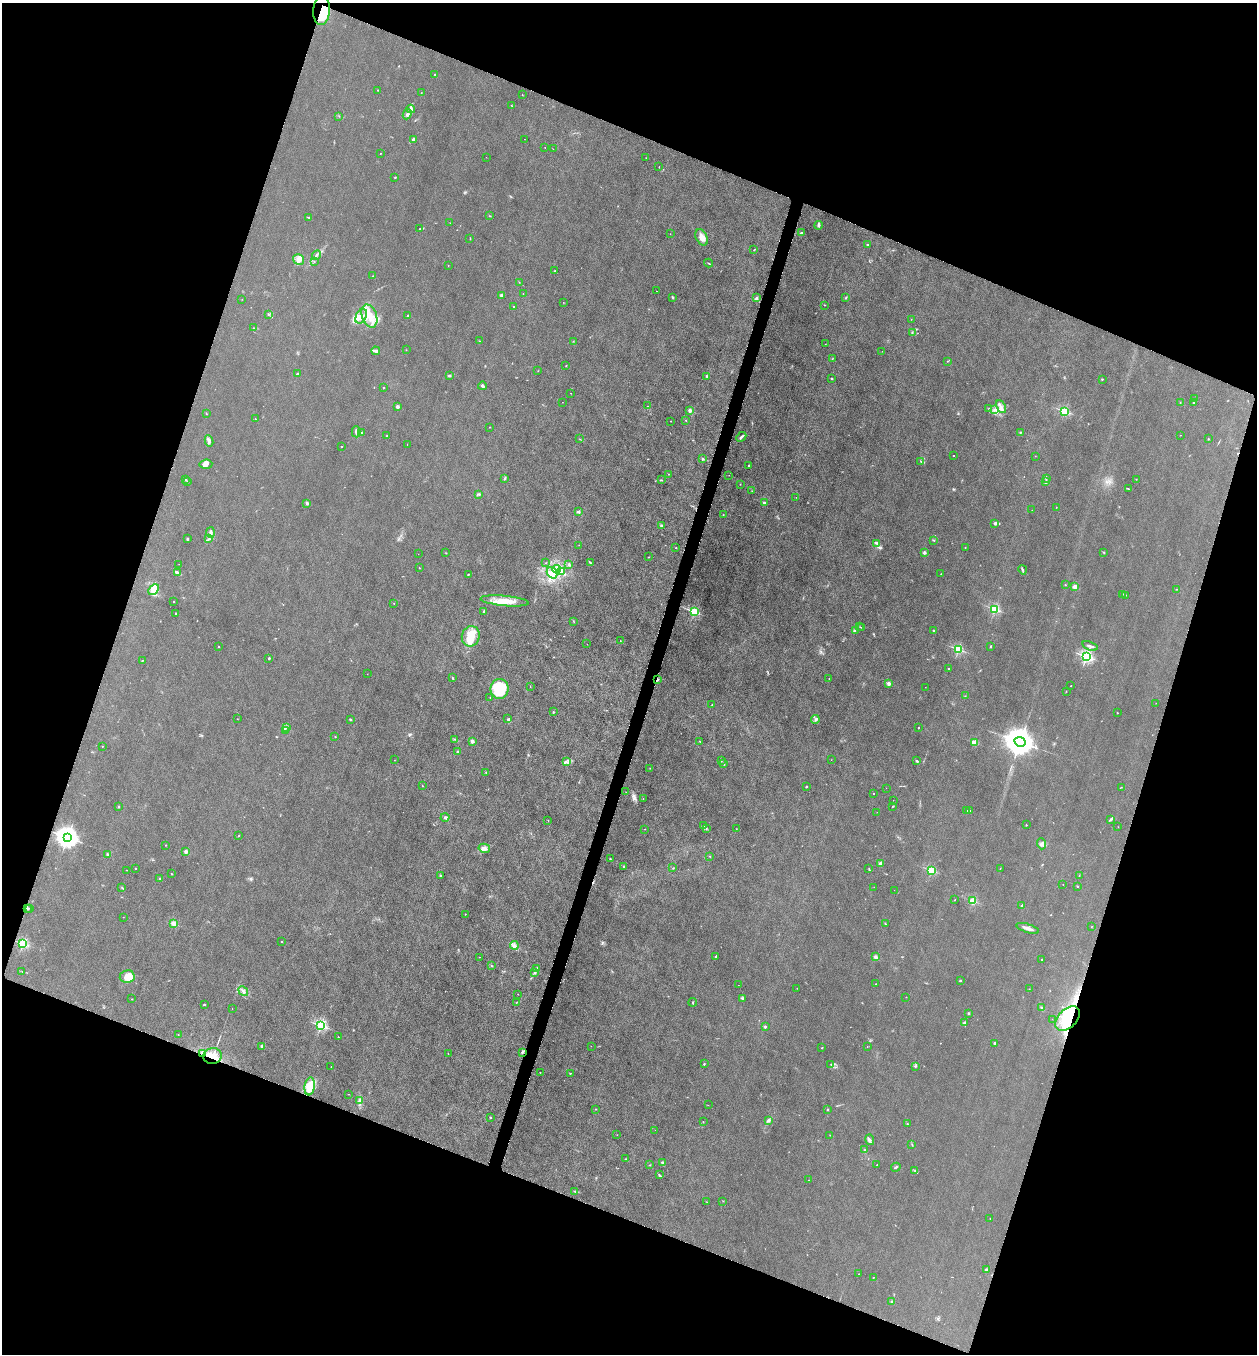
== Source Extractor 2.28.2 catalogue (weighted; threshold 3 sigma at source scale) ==
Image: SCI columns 141-5159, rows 5-5409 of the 5429 x 5413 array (HDU 1 of 3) = the unmasked area's bounding box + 8 px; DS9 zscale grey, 4 x 4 block average (1 PNG px = mean of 4 x 4 image px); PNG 1259 x 1356 px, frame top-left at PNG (2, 3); each listed source drawn as its Kron ellipse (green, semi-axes under 4 px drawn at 4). Shown black and unused: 40% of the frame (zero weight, under 4 of 8 exposures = <1% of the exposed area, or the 3 px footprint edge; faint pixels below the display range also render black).
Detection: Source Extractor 2.28.2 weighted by HDU 2 'WHT'. Background 0.0481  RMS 0.0055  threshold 0.0225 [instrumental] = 3 sigma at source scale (4.09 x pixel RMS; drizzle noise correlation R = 1.36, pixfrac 0.8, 0.05/0.05 arcsec/px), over >= 5 px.
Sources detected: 413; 2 too faint to see at this stretch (4 x 4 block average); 4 inside a brighter object's white glare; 3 cosmic-ray / hot-pixel residue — neither listed nor drawn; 11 coinciding with a brighter row at this scale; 32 inside a brighter listed object's ellipse — not listed separately; the other 361 listed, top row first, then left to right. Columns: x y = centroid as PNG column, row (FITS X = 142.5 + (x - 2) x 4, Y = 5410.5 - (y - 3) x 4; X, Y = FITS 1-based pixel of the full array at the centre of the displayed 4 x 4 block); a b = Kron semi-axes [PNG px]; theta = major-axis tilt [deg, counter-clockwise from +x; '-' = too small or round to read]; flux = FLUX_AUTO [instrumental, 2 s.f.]
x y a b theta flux
322 10 14 8 86 42
435 74 2 2 - 2.2
378 90 2 2 - 3.3
421 93 2 2 - 0.72
522 95 2 2 - 1.1
511 105 2 2 - 1.1
411 109 4 3 - 7.2
407 114 5 2 - 8.5
339 116 2 2 - 1.3
524 139 2 2 - 0.49
413 140 4 2 - 7.3
545 147 2 2 - 1.2
553 149 2 2 - 0.75
380 153 2 2 - 1.1
486 157 2 2 - 0.61
646 158 2 2 - 0.64
659 167 2 2 - 1.2
395 177 2 2 - 2.4
490 216 2 2 - 1.4
308 217 3 2 - 1.8
450 223 2 2 - 0.67
818 225 4 2 - 4.6
419 229 2 2 - 2.1
801 233 3 2 - 3.2
670 234 2 2 - 0.69
702 237 9 5 -64 19
470 238 2 2 - 1
867 244 2 2 - 7
754 250 2 2 - 1.5
316 255 5 2 - 5
299 259 6 5 - 14
314 262 2 2 - 1.1
708 263 4 2 - 2.7
448 265 2 2 - 0.74
555 271 3 2 - 2
373 276 2 2 - 1.4
519 282 2 2 - 0.89
656 291 2 2 - 0.86
523 294 2 2 - 0.86
502 295 3 3 - 6.1
672 297 3 2 - 2.2
846 297 2 2 - 2.6
757 298 4 2 - 4.1
242 299 2 2 - 0.72
563 302 2 2 - 0.71
824 305 2 2 - 1.6
514 307 3 2 - 3.3
268 314 2 2 - 1.9
408 315 2 2 - 5.4
361 316 8 5 60 27
369 316 12 7 -71 44
911 319 2 2 - 0.6
253 328 2 2 - 1.7
912 333 3 2 - 1.2
480 341 2 2 - 1.3
573 341 2 2 - 1.2
825 344 2 2 - 0.77
406 350 2 2 - 0.83
376 351 4 2 - 8.6
882 351 2 2 - 0.54
832 358 2 2 - 1
947 361 2 2 - 1.4
566 366 2 2 - 1.5
538 371 2 2 - 0.85
297 374 3 2 - 2.5
450 375 2 2 - 4.9
707 376 3 2 - 3.4
832 378 2 2 - 8.8
1102 379 2 2 - 5.4
482 386 4 3 - 7.2
383 388 2 2 - 2.3
571 393 2 2 - 0.73
1194 399 2 2 - 20
562 402 2 2 - 0.65
1180 402 2 2 - 1.4
1193 403 2 2 - 2.6
647 406 2 2 - 1.2
397 407 2 2 - 31
1001 407 7 3 -62 11
989 409 3 2 - 3
690 410 2 2 - 67
994 410 4 3 - 7.7
1065 411 2 2 - 340
206 413 2 2 - 1.3
255 419 2 2 - 1.1
686 420 3 2 - 1.4
670 421 2 2 - 0.84
490 427 2 2 - 1.3
356 432 5 2 - 6.3
362 432 2 2 - 4
1020 432 3 2 - 1.6
1181 435 2 2 - 0.58
387 436 2 2 - 2.9
741 437 5 2 - 6.2
579 439 2 2 - 0.75
1208 439 2 2 - 2
209 441 6 2 -81 6.4
407 445 2 2 - 0.47
341 446 2 2 - 4.5
953 455 2 2 - 4.5
1035 456 2 2 - 0.9
702 459 2 2 - 3.9
921 462 3 2 - 2.8
206 464 6 4 4 15
749 466 2 2 - 2.2
668 474 2 2 - 1.3
729 475 2 2 - 0.57
505 478 3 2 - 3.3
1046 478 2 2 - 1.6
185 479 3 2 - 1.4
1136 479 2 2 - 0.97
661 480 3 2 - 2.5
188 481 2 2 - 1.5
1046 482 2 2 - 9.3
740 484 2 2 - 0.89
1129 489 3 2 - 1.3
752 491 2 2 - 0.85
479 494 3 2 - 2.7
796 497 2 2 - 0.57
307 503 2 2 - 32
765 503 2 2 - 32
1056 507 2 2 - 0.67
1032 510 2 2 - 0.71
578 512 4 3 - 4.7
723 515 2 2 - 1
995 523 3 2 - 6.7
662 526 3 2 - 8
211 532 5 3 - 8.2
187 539 2 2 - 13
208 539 3 2 - 2.8
933 540 3 2 - 1.7
877 543 3 2 - 4.1
579 545 2 2 - 0.7
965 547 2 2 - 1.2
676 548 2 2 - 1.5
925 552 2 2 - 31
1104 552 2 2 - 2.1
446 553 2 2 - 4.3
418 554 2 2 - 0.49
648 557 2 2 - 1.7
590 562 4 2 - 3.7
546 563 2 2 - 0.75
179 564 2 2 - 0.7
569 565 2 2 - 2.4
419 568 2 2 - 1.5
557 569 4 4 - 12
1023 570 5 2 - 4.3
562 572 3 2 - 4.8
177 573 4 2 - 13
552 573 6 5 - 19
468 574 2 2 - 1.8
941 574 2 2 - 0.65
1065 585 2 2 - 3
1075 587 2 2 - 21
1177 589 2 2 - 1
154 590 6 4 46 36
1123 594 2 2 - 1.7
1126 595 2 2 - 0.97
174 601 2 2 - 3.1
505 601 24 5 -5 54
394 603 2 2 - 1.1
995 609 2 2 - 320
484 611 4 2 - 3.2
694 612 2 2 - 390
176 613 2 2 - 12
574 622 2 2 - 1.2
860 626 2 2 - 0.67
862 627 2 2 - 0.83
855 630 4 2 - 3
934 630 2 2 - 12
471 636 10 8 72 51
620 641 2 2 - 0.83
587 644 2 2 - 0.6
990 646 3 2 - 2.4
1090 646 8 2 -19 8
218 647 2 2 - 1.6
958 649 2 2 - 340
1086 656 2 2 - 680
269 658 2 2 - 10
142 660 2 2 - 1.3
948 668 2 2 - 5.4
367 674 2 2 - 0.6
452 678 3 2 - 2.5
657 679 4 2 - 3.7
829 679 2 2 - 1.5
889 683 2 2 - 49
530 686 2 2 - 0.82
1071 686 2 2 - 1.6
925 687 2 2 - 0.81
499 689 10 9 - 140
1066 691 2 2 - 1.2
965 696 2 2 - 0.83
490 697 2 2 - 1.2
1156 703 2 2 - 0.6
712 705 2 2 - 3.6
553 712 2 2 - 7.2
1117 713 2 2 - 4.5
237 719 2 2 - 0.76
350 719 2 2 - 4.7
508 719 3 2 - 1.9
815 720 4 2 - 4.4
918 727 2 2 - 2.9
287 728 2 2 - 2.2
286 730 3 2 - 2.9
335 737 2 2 - 4.2
455 739 2 2 - 1.9
472 741 2 2 - 37
700 741 4 2 - 1.2
974 742 2 2 - 130
1020 742 6 4 -28 7500
102 746 2 2 - 0.96
458 751 2 2 - 4
394 760 2 2 - 0.84
831 760 2 2 - 0.51
721 761 2 2 - 0.99
917 761 3 2 - 3.9
566 762 4 2 - 3.4
724 764 2 2 - 3.4
650 768 2 2 - 0.97
486 772 2 2 - 1.6
422 786 2 2 - 2.8
806 787 3 2 - 2
1121 787 2 2 - 1
886 788 2 2 - 0.41
626 792 2 2 - 0.6
874 793 2 2 - 1.9
643 799 2 2 - 0.91
893 800 2 2 - 0.69
893 806 2 2 - 1.7
118 807 2 2 - 1.6
966 810 2 2 - 2.2
970 810 2 2 - 1
877 812 2 2 - 0.5
445 817 4 3 - 7.5
1111 819 3 2 - 4.7
548 820 2 2 - 2.2
1026 825 2 2 - 4.8
703 826 2 2 - 1.2
1118 827 2 2 - 0.6
706 828 2 2 - 1.7
645 829 2 2 - 0.93
736 829 2 2 - 0.76
239 835 3 2 - 1.3
68 837 4 3 - 2700
1041 844 5 3 - 7.7
166 845 2 2 - 1.2
484 848 6 4 -10 10
186 852 2 2 - 67
107 854 2 2 - 12
710 856 2 2 - 1.8
610 859 2 2 - 3.2
880 863 2 2 - 42
624 866 2 2 - 4
135 868 2 2 - 3.2
673 868 2 2 - 1.9
1000 868 2 2 - 1
869 869 2 2 - 1.3
127 870 2 2 - 1.3
932 870 2 2 - 240
171 874 2 2 - 5
440 875 2 2 - 2.5
1079 876 2 2 - 0.99
160 879 3 2 - 5.4
1063 884 2 2 - 2.4
1077 886 2 2 - 1.3
122 887 2 2 - 1.7
874 887 2 2 - 0.43
894 890 2 2 - 0.44
955 900 2 2 - 1
973 901 2 2 - 190
1022 905 3 2 - 6.8
30 908 2 2 - 1.2
27 909 4 2 - 4.6
465 914 2 2 - 1.3
123 917 2 2 - 0.87
885 923 2 2 - 2.2
174 924 2 2 - 130
1091 927 2 2 - 0.91
1028 928 12 3 -18 16
281 942 2 2 - 3.9
23 944 2 2 - 410
514 945 4 3 - 7.8
716 956 3 2 - 2.6
479 957 2 2 - 0.8
876 957 2 2 - 59
1042 959 2 2 - 4.8
491 966 2 2 - 2
537 968 3 2 - 7
22 972 2 2 - 0.95
534 972 3 2 - 6.3
127 976 7 6 - 31
960 980 2 2 - 2.4
876 984 2 2 - 1.9
738 985 2 2 - 0.45
797 988 2 2 - 0.59
1029 989 2 2 - 0.91
243 991 5 2 - 7
518 994 2 2 - 0.58
906 997 2 2 - 1.5
742 998 4 3 - 5.3
132 999 2 2 - 3.1
517 1002 3 2 - 1.3
693 1002 4 2 - 1.9
204 1005 2 2 - 9.7
232 1008 2 2 - 0.91
1042 1008 3 2 - 2.7
969 1013 2 2 - 18
1052 1019 2 2 - 0.48
1067 1019 14 9 45 62
964 1022 3 2 - 4.8
321 1025 2 2 - 460
765 1027 2 2 - 6.5
178 1035 2 2 - 0.77
338 1037 2 2 - 0.76
995 1043 2 2 - 11
262 1046 4 3 - 4
591 1046 2 2 - 0.88
867 1046 2 2 - 0.88
822 1048 3 2 - 1.8
522 1052 3 3 - 3.3
448 1053 2 2 - 0.76
203 1054 3 2 - 4.8
212 1056 9 8 - 52
704 1064 3 2 - 2.1
831 1064 3 2 - 1.7
915 1066 3 2 - 2.7
331 1067 2 2 - 1.2
540 1072 2 2 - 4.5
570 1073 2 2 - 4
310 1086 9 5 81 69
349 1094 2 2 - 0.98
359 1100 2 2 - 1.9
708 1105 2 2 - 0.52
595 1109 3 2 - 1.3
827 1109 2 2 - 2
490 1117 2 2 - 11
769 1120 4 3 - 6.2
703 1122 2 2 - 1.2
907 1124 2 2 - 3.7
655 1130 2 2 - 0.34
617 1135 2 2 - 0.66
830 1135 2 2 - 0.64
870 1140 5 2 - 5.7
912 1145 3 2 - 1.9
864 1150 2 2 - 1.5
625 1159 2 2 - 1.2
662 1163 3 2 - 6.8
650 1165 2 2 - 1.3
877 1165 2 2 - 1.8
896 1167 5 2 - 4.2
915 1171 3 2 - 2.1
659 1175 4 2 - 2.5
808 1180 2 2 - 1.1
575 1191 2 2 - 1.4
723 1201 2 2 - 0.83
707 1202 2 2 - 0.82
990 1219 2 2 - 0.68
986 1269 3 2 - 4
859 1274 2 2 - 0.57
873 1277 2 2 - 2
892 1302 2 2 - 36
Overlapping masked pixels (flux is a lower limit): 4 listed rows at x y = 322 10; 657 679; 203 1054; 212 1056
Diffuse or blended objects may show on this block-average render without a row.